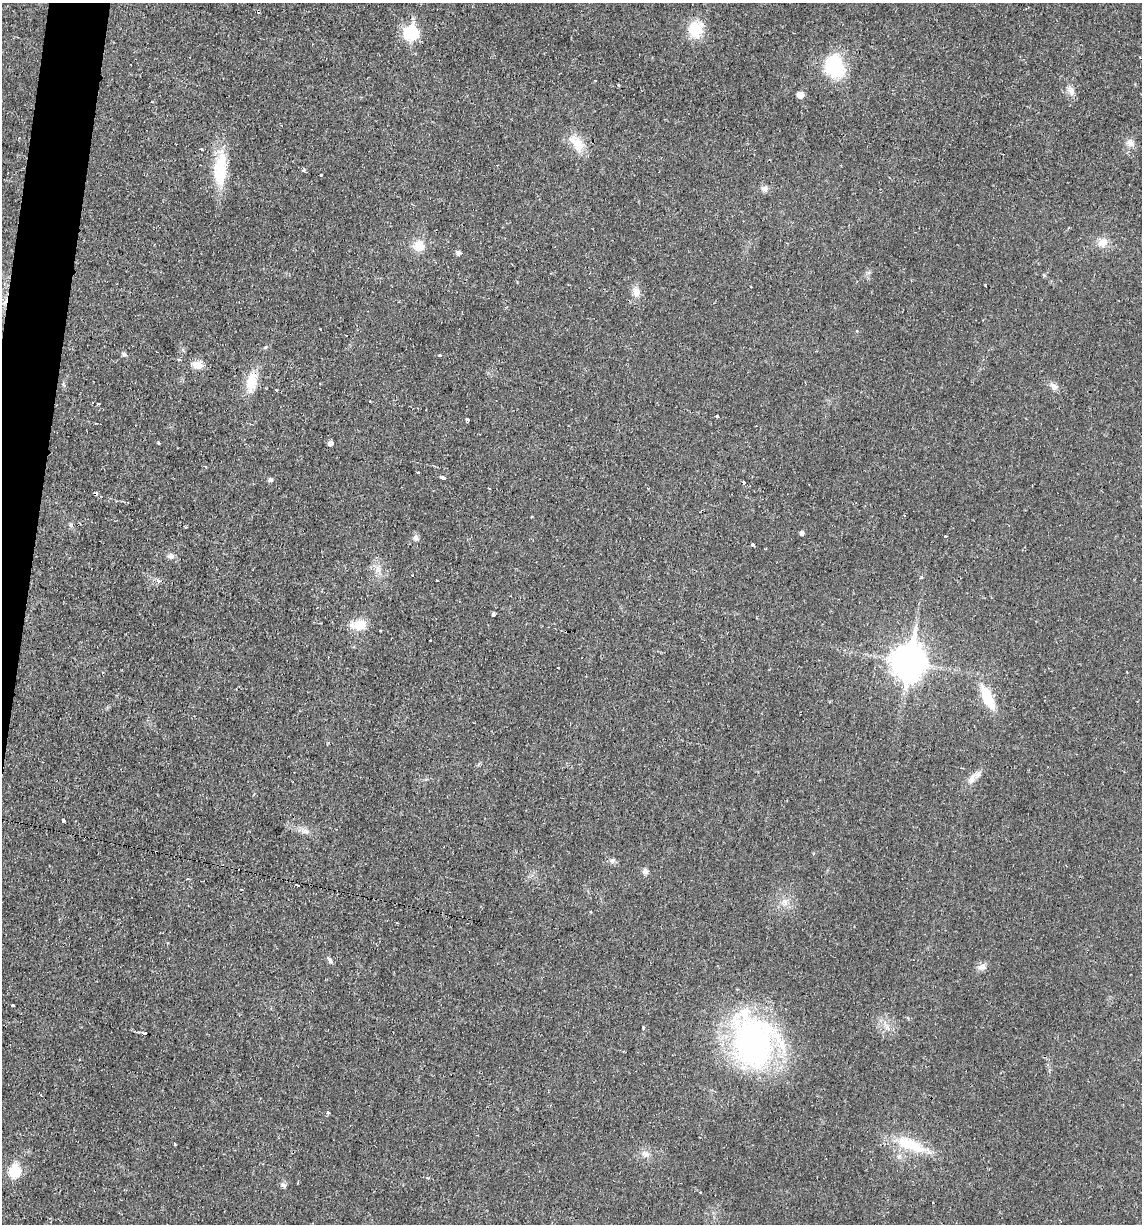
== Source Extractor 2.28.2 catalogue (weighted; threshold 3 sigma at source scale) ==
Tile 11 of 4 x 4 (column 3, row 3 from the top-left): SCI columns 2393-3532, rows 1223-2444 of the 4907 x 4888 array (HDU 1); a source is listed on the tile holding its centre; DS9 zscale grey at full resolution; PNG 1144 x 1226 px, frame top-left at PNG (2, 3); no overlay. Shown black and unused: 2% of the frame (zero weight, under 2 of 3 exposures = <1% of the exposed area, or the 3 px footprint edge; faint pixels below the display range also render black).
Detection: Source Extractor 2.28.2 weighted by HDU 2 'WHT'; one run over the whole footprint, this tile lists its part. Background 0.0287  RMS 0.0049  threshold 0.0221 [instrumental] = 3 sigma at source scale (4.5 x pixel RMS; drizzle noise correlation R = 1.50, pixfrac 1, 0.05/0.05 arcsec/px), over >= 5 px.
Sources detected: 81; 5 cosmic-ray / hot-pixel residue — not listed; the other 76 listed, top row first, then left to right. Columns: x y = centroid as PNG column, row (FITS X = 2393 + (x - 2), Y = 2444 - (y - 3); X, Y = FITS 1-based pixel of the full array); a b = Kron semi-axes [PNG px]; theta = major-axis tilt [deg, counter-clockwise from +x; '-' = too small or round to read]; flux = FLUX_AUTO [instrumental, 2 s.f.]
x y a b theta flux
696 30 20 17 86 13
411 33 7 7 - 69
835 67 19 15 -69 42
595 80 3 3 - 1.3
618 85 3 3 - 1.8
1071 91 13 9 -65 3
800 95 5 5 - 5.2
577 143 26 15 -55 8.9
1130 143 11 9 -36 2.7
201 149 3 3 - 1.8
220 169 42 17 86 21
304 171 4 4 - 0.95
321 175 3 2 - 0.46
764 189 8 7 - 2.2
1103 242 13 11 47 4.4
419 246 12 11 - 7.4
458 253 5 5 - 1.4
985 285 3 2 - 1.1
636 292 13 9 -85 3.6
320 329 2 2 - 0.33
124 354 6 5 - 1
439 355 3 3 - 3.2
179 360 4 3 - 0.85
198 365 14 10 23 4
251 382 24 12 83 10
1054 386 13 7 -45 2.4
276 390 3 2 - 3
370 401 3 2 - 0.8
98 403 3 3 - 1.7
717 416 3 3 - 3.2
467 419 4 3 - 1.5
159 443 3 3 - 0.92
330 443 5 4 - 2.4
418 472 3 2 - 0.62
443 478 4 3 - 6
270 480 5 4 - 1.3
743 483 3 3 - 1.6
489 488 3 2 - 0.51
904 515 3 2 - 0.41
802 533 4 4 - 1.4
945 536 3 3 - 0.92
416 538 7 6 - 1.5
753 545 4 3 - 1.9
171 556 8 7 - 1.6
437 580 3 2 - 0.95
158 581 4 4 - 1.7
493 614 4 3 - 1.4
359 625 16 10 9 9.6
909 662 13 10 79 900
558 668 3 2 - 0.41
987 697 27 10 -63 16
971 779 14 9 62 3.6
63 821 4 3 - 3.5
305 831 10 6 -10 2.2
612 861 8 7 - 1.4
645 872 7 6 - 1.8
298 885 4 2 - 2.5
241 889 3 2 - 0.52
785 901 7 4 -18 1.4
397 923 3 2 - 0.39
330 960 10 5 -55 1.2
982 967 13 7 8 2.4
13 1005 4 3 - 1.4
643 1028 3 3 - 2.1
145 1033 5 2 - 0.56
752 1042 60 41 -78 140
41 1095 4 3 - 0.41
328 1113 3 3 - 2.2
175 1144 3 2 - 0.65
910 1144 43 15 -23 18
645 1154 11 7 -8 2.3
14 1171 7 6 - 38
428 1178 3 3 - 0.88
284 1185 8 5 -43 1.2
700 1192 2 2 - 0.4
932 1203 3 3 - 2.4
Unlisted compact peaks at least as high as the median listed source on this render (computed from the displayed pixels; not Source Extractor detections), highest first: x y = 71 524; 265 347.